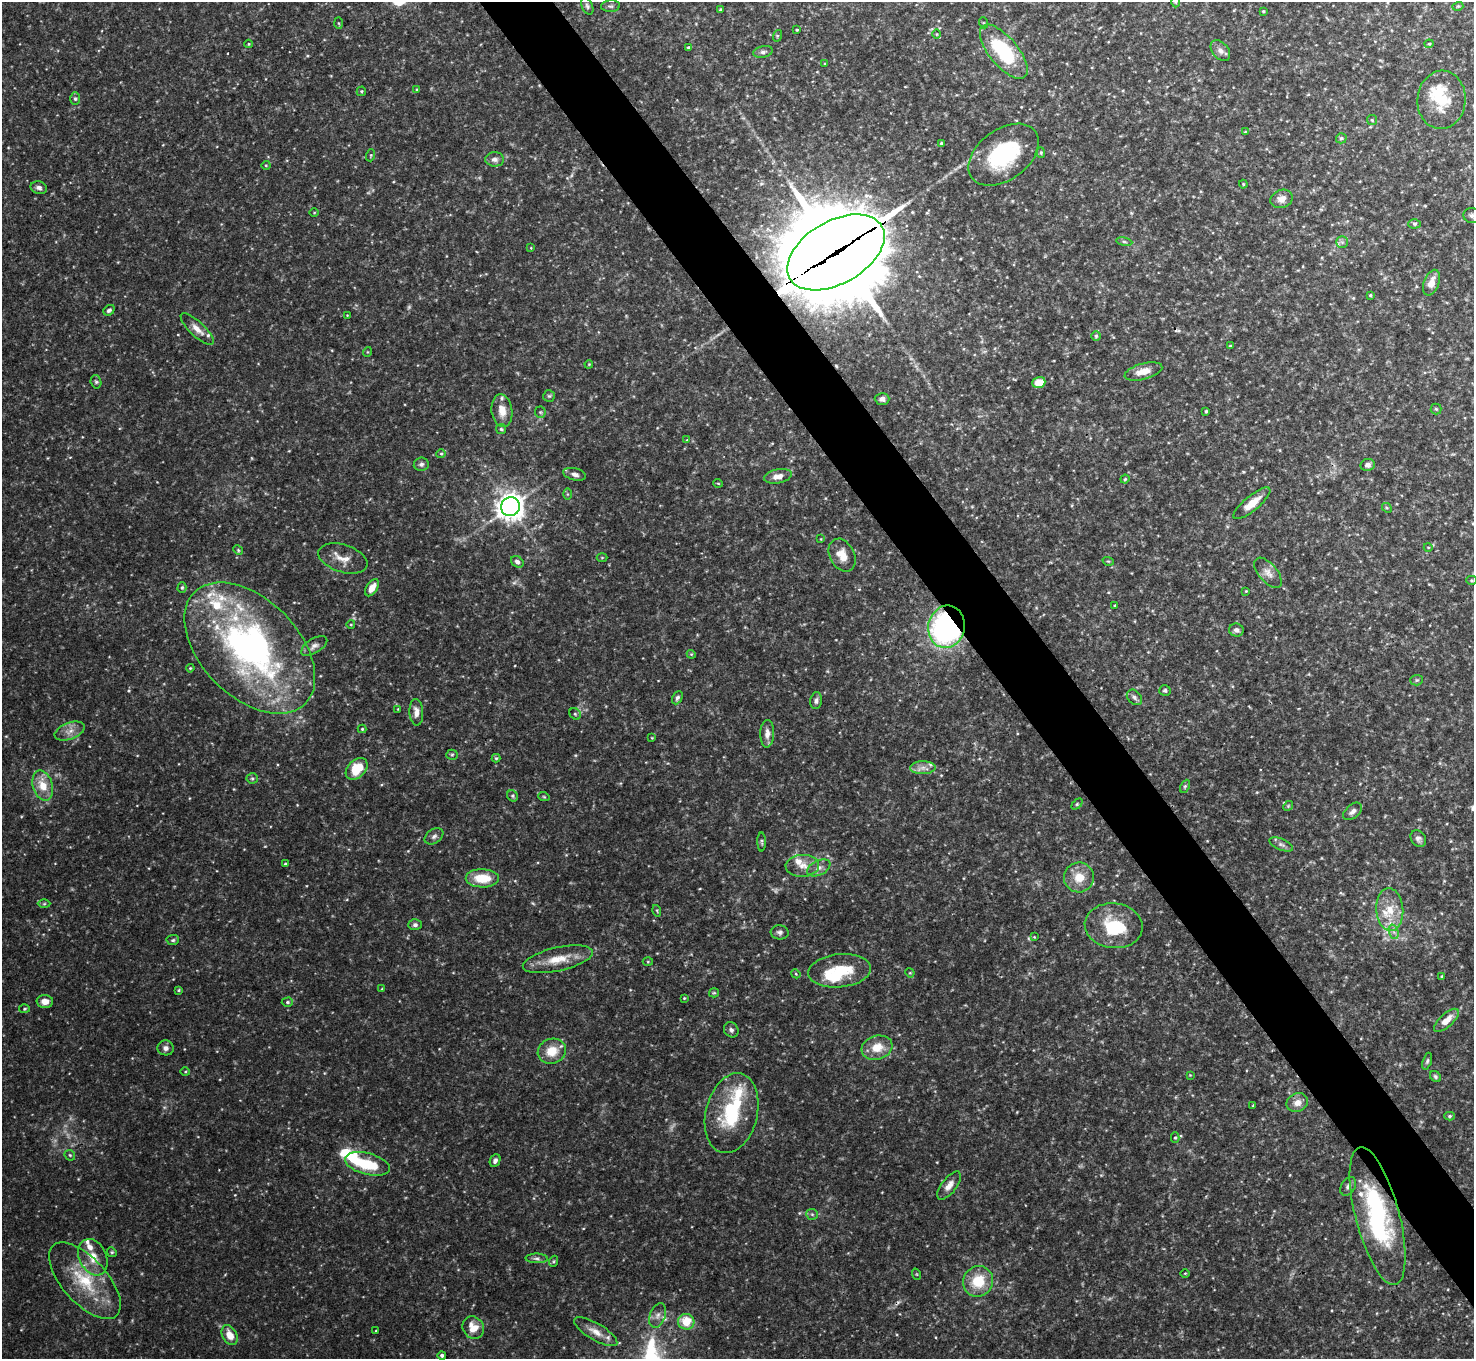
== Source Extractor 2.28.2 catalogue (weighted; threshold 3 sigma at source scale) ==
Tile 6 of 4 x 4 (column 2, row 2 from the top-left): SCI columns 1480-2951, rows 2883-4239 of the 5904 x 5905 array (HDU 1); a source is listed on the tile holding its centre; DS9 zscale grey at full resolution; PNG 1476 x 1361 px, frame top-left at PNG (2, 2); each listed source drawn as its Kron ellipse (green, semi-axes under 4 px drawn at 4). Shown black and unused: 5% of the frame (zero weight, under 3 of 4 exposures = <1% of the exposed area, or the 3 px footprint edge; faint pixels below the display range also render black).
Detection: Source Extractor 2.28.2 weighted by HDU 2 'WHT'; one run over the whole footprint, this tile lists its part. Background 0.132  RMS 0.0051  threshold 0.0231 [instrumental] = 3 sigma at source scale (4.5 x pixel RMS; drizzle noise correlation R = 1.50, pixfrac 1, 0.05/0.05 arcsec/px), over >= 5 px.
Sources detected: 214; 6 too faint to see at this stretch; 4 inside a brighter object's white glare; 1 cosmic-ray / hot-pixel residue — neither listed nor drawn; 19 inside a brighter listed object's ellipse — not listed separately; the other 184 listed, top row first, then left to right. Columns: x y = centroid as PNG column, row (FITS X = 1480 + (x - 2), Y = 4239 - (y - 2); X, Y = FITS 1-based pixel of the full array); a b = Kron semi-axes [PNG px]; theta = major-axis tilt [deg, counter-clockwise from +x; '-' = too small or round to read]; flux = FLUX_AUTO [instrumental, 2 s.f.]
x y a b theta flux
1176 2 5 3 - 0.55
587 6 9 5 -65 1.2
610 6 9 5 5 1.3
1458 6 5 3 - 0.52
720 10 3 3 - 0.56
1263 11 3 2 - 0.53
338 23 6 4 -88 0.66
984 23 5 3 - 0.52
797 30 3 2 - 0.6
937 34 5 3 - 0.44
777 36 6 3 72 0.53
249 44 4 4 - 0.57
1429 44 4 4 - 0.52
689 47 3 3 - 0.85
1220 51 12 8 -49 2.5
763 52 10 5 11 1.5
1004 52 33 14 -50 39
825 64 4 3 - 0.44
417 89 4 3 - 0.46
361 91 5 5 - 0.7
75 99 6 5 - 1.1
1442 100 29 24 86 17
1372 120 5 5 - 0.71
1245 132 4 4 - 0.51
1341 138 5 5 - 0.97
941 143 4 4 - 0.75
1041 152 5 4 - 0.68
371 155 6 4 71 0.64
1004 155 39 25 36 41
495 159 9 7 -1 2.2
266 165 4 4 - 0.51
1243 184 4 4 - 0.53
39 188 8 6 -16 2
1282 199 11 9 18 4
314 213 5 3 - 0.43
1472 215 8 7 - 1.8
1415 224 6 4 1 0.91
1124 242 8 4 -9 1
1342 242 6 6 - 1.2
531 248 4 2 - 0.34
836 252 53 31 30 9300
1431 283 13 7 69 4.8
1370 295 3 2 - 0.49
109 310 6 4 39 1.3
347 315 2 2 - 0.33
197 329 21 7 -43 4.6
1096 336 5 5 - 0.73
1230 346 3 3 - 0.62
367 352 5 3 - 0.41
589 364 4 3 - 0.44
1143 371 19 8 15 6.1
96 382 7 5 -73 0.91
1039 383 6 5 - 9.1
549 396 6 5 - 0.81
882 399 7 6 - 2
1436 409 5 5 - 0.75
502 411 16 10 -82 5.9
1206 411 3 3 - 0.67
540 412 5 5 - 0.78
501 429 5 5 - 0.84
687 440 4 4 - 0.48
441 454 5 4 - 0.68
421 464 7 6 - 1.3
1368 465 7 6 - 1.8
575 474 12 6 -14 2.2
778 476 14 7 11 4.1
1125 479 4 4 - 0.71
718 483 5 3 - 0.41
567 494 6 4 -90 0.59
1252 503 23 7 40 7.5
510 507 9 9 - 500
1387 508 5 4 - 0.62
821 539 3 2 - 0.32
1428 547 4 3 - 0.38
238 550 5 4 - 0.65
842 555 17 12 -63 7
343 558 25 13 -18 7.1
602 558 5 3 - 0.48
1108 561 6 3 -17 0.53
517 562 7 5 -36 1.7
1268 573 18 9 -50 4.1
1471 580 5 4 - 0.67
182 587 5 4 - 0.86
372 588 9 5 57 4.9
1246 591 3 3 - 0.41
1115 605 3 2 - 0.49
351 624 4 3 - 0.42
947 627 21 18 78 130
1236 630 7 6 - 1.9
314 646 15 7 32 2.6
250 648 79 48 -45 190
691 654 4 3 - 0.47
190 668 4 3 - 0.52
1417 680 6 5 - 0.94
1165 691 6 5 - 0.9
1134 697 9 6 -46 1.7
677 698 7 5 62 1.2
816 701 8 6 81 1.5
398 709 3 3 - 0.36
416 712 13 7 -86 3.5
575 714 6 5 - 0.95
362 729 4 4 - 0.62
70 731 16 8 21 4.3
767 734 14 7 89 3.5
652 738 4 3 - 0.35
452 755 5 5 - 0.73
496 758 4 4 - 0.67
923 768 13 6 1 3.3
357 769 12 9 44 15
252 778 5 5 - 0.81
43 786 15 10 -73 9.8
1185 786 7 4 64 0.82
513 796 6 5 - 0.8
544 797 6 3 -19 0.53
1077 804 6 4 45 0.69
1288 806 5 4 - 0.63
1353 811 11 6 41 2.3
434 836 10 7 35 1.8
1418 839 9 7 -52 1.8
762 842 9 3 -89 0.79
1281 844 12 5 -23 1.8
285 864 4 3 - 0.59
802 866 17 11 3 5.8
819 868 12 7 26 2.9
1079 877 15 15 - 9.2
482 878 16 9 -1 13
44 904 6 4 1 0.75
1390 910 21 13 -86 12
657 911 6 3 -73 0.63
415 925 6 5 - 1.3
1114 926 29 22 -6 22
780 932 9 7 -7 1.6
1394 932 7 4 -71 1.9
1034 937 4 4 - 0.47
173 940 6 5 - 0.86
558 959 36 12 13 12
648 962 5 3 - 0.54
840 971 31 16 6 21
910 973 5 4 - 0.52
796 974 5 3 - 0.52
1442 976 4 3 - 0.47
382 989 4 4 - 0.43
179 990 4 4 - 0.59
714 993 5 4 - 0.64
684 998 3 2 - 0.44
45 1001 8 6 -3 3.6
287 1002 5 4 - 0.95
25 1009 5 4 - 0.75
1446 1020 15 6 42 5.9
731 1030 8 7 - 1.5
166 1048 8 7 - 2
877 1048 16 12 17 8.6
552 1051 14 12 19 9.6
1427 1061 8 4 72 0.99
185 1072 5 3 - 0.52
1190 1075 4 4 - 0.39
1435 1077 6 5 - 0.99
1297 1103 11 9 22 4.1
1253 1106 3 3 - 0.45
732 1113 41 26 76 37
1450 1116 5 4 - 0.88
1175 1138 5 4 - 0.73
70 1155 6 4 -45 0.72
495 1161 6 5 - 1.5
367 1164 23 10 -14 19
949 1186 17 7 52 3.8
1348 1186 10 6 58 2
812 1214 6 5 - 0.95
1377 1216 71 22 -75 75
112 1252 5 4 - 0.68
93 1257 19 13 -65 8.8
536 1258 11 5 -1 1.4
554 1261 5 3 - 0.62
1185 1273 5 3 - 0.45
916 1274 6 3 -70 0.5
85 1281 47 22 -48 29
978 1281 16 15 - 15
658 1315 13 7 69 3
686 1322 8 7 - 12
473 1328 12 10 -54 7.4
376 1331 4 2 - 0.36
596 1332 24 8 -31 6
230 1335 10 7 -62 6
442 1355 4 4 - 1.4
Overlapping masked pixels (flux is a lower limit): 3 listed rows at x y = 836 252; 947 627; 1377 1216
Isophote crosses this tile's border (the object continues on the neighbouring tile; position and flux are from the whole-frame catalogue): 2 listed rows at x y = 1176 2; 1472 215